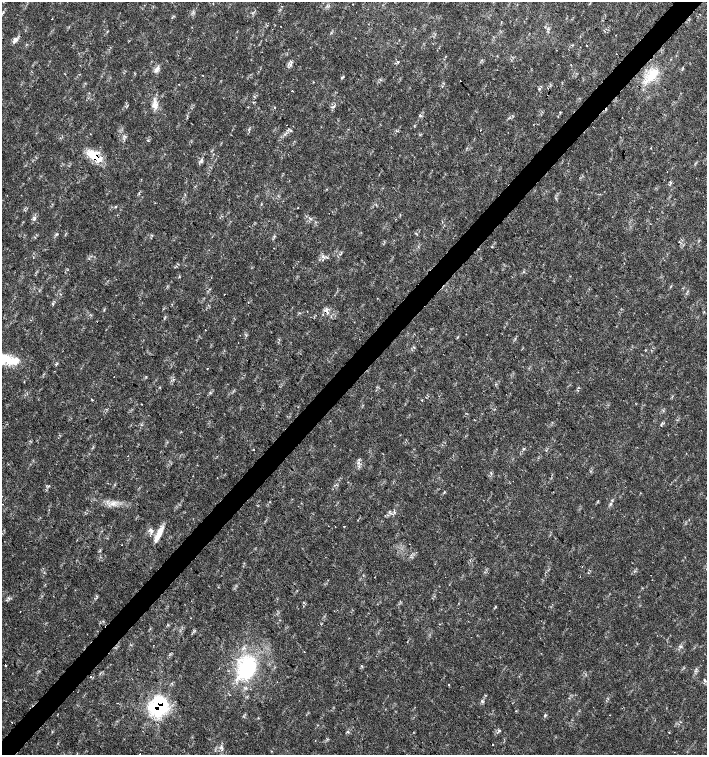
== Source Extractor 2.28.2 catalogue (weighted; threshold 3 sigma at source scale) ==
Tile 10 of 4 x 4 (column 2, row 3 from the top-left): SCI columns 1635-3043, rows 1506-3010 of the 6023 x 6029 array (HDU 1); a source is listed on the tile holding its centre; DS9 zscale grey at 2 x 2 block average (1 PNG px = mean of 2 x 2 image px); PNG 709 x 757 px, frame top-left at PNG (2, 2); no overlay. Shown black and unused: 4% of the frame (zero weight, under 2 of 3 exposures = <1% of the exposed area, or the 3 px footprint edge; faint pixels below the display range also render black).
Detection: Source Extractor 2.28.2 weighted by HDU 2 'WHT'; one run over the whole footprint, this tile lists its part. Background 0.0178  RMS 0.0029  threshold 0.0129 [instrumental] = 3 sigma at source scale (4.5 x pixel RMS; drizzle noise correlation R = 1.50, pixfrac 1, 0.0396/0.0396 arcsec/px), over >= 5 px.
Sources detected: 90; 3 cosmic-ray / hot-pixel residue — not listed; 2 inside a brighter listed object's ellipse — not listed separately; the other 85 listed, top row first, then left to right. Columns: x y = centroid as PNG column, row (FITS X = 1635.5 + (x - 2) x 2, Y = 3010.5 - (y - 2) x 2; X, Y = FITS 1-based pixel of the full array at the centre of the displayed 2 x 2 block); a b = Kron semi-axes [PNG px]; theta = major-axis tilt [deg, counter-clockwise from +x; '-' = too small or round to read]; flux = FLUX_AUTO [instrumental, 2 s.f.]
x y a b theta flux
353 4 2 2 - 0.42
2 13 5 2 - 0.75
52 19 2 2 - 0.6
280 26 2 2 - 0.24
15 40 6 4 -24 2.1
398 62 3 3 - 0.73
291 64 5 5 - 1.9
156 69 10 5 55 2.6
202 75 2 2 - 0.43
651 75 29 10 53 17
342 77 6 2 38 0.72
460 81 2 2 - 1.3
178 84 2 2 - 0.4
539 89 4 3 - 0.73
292 91 2 2 - 0.53
155 105 15 7 -85 5.4
275 107 2 2 - 2
333 107 4 2 - 0.88
420 115 4 3 - 0.8
286 125 2 2 - 0.29
414 126 3 2 - 0.41
94 156 21 9 -34 16
201 160 8 3 64 1.6
667 172 2 2 - 0.22
670 182 4 2 - 0.66
115 206 3 3 - 0.52
298 207 2 2 - 0.6
35 217 5 2 - 0.76
310 218 3 2 - 0.64
152 235 3 2 - 0.45
274 236 4 3 - 0.75
274 248 2 2 - 0.3
322 256 4 3 - 1.1
179 276 3 2 - 0.42
224 294 2 2 - 0.39
54 301 3 2 - 0.34
53 304 4 2 - 0.46
327 310 6 4 -82 2.8
205 330 2 2 - 0.5
414 348 4 2 - 0.64
8 360 27 10 -13 20
56 364 4 2 - 0.8
207 369 2 2 - 0.47
114 376 2 2 - 0.42
210 392 3 2 - 0.45
92 400 3 2 - 0.41
422 400 2 2 - 1.3
141 404 2 2 - 0.67
636 404 2 2 - 0.34
474 419 2 2 - 0.29
662 423 3 2 - 0.55
253 449 2 2 - 0.91
128 456 2 2 - 1.5
359 463 5 3 - 1.5
348 482 2 2 - 0.28
612 500 3 2 - 0.57
598 501 5 2 - 0.43
2 504 2 2 - 0.25
114 504 4 2 - 0.99
610 504 4 3 - 0.97
389 512 5 3 - 0.9
394 512 4 2 - 0.61
344 526 2 2 - 1.4
335 527 2 2 - 0.59
151 530 6 4 -31 2
159 534 21 5 64 8.1
651 575 2 2 - 0.64
8 598 4 3 - 0.9
495 607 4 2 - 0.38
20 611 2 2 - 0.28
334 611 2 2 - 0.22
680 646 6 3 -8 1
304 652 2 2 - 0.26
5 665 2 2 - 0.49
247 668 32 22 67 53
705 680 4 3 - 0.8
448 685 2 2 - 1.6
485 695 3 2 - 0.42
482 701 4 3 - 1
159 706 16 15 - 63
545 715 4 3 - 0.81
12 722 2 2 - 0.59
499 731 4 3 - 0.84
492 744 2 2 - 1.9
221 747 4 2 - 0.8
Overlapping masked pixels (flux is a lower limit): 3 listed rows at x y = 94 156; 327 310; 159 706
Isophote crosses this tile's border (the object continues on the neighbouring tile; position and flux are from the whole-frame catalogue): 2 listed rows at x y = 2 13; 8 360
Diffuse or blended objects may show on this block-average render without a row.